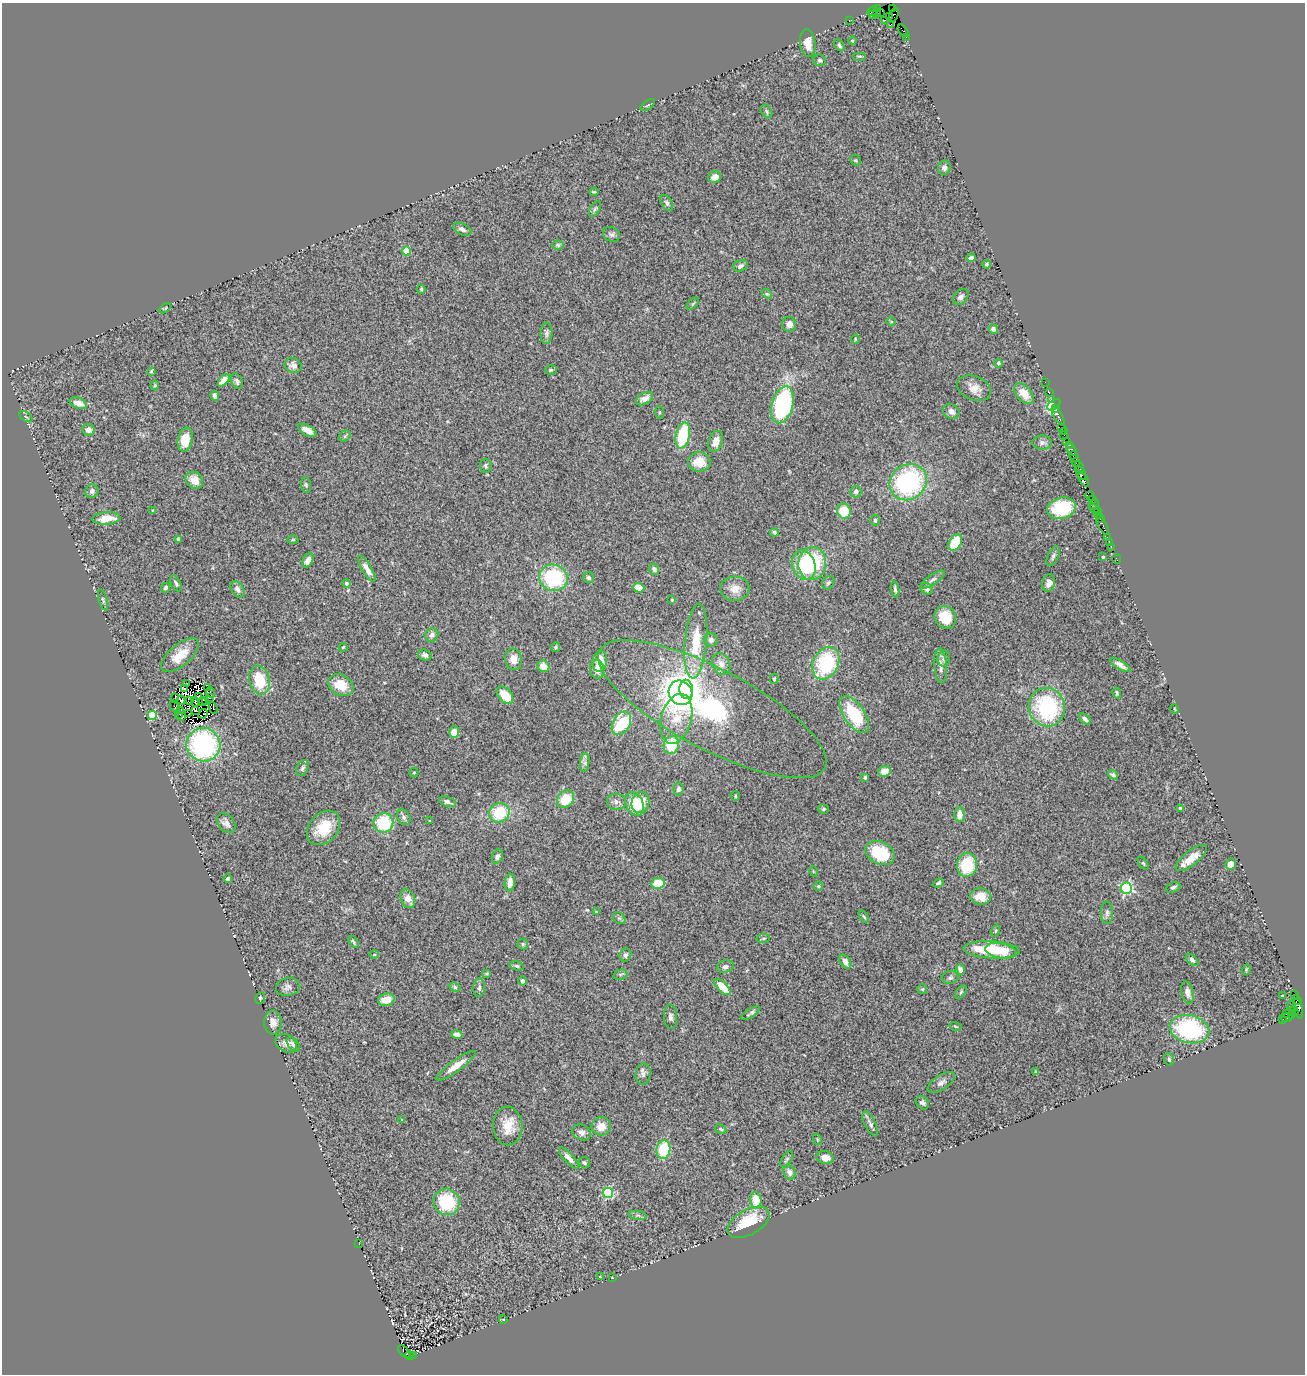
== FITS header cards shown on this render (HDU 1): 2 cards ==
NAXIS1  =                 1303
NAXIS2  =                 1372

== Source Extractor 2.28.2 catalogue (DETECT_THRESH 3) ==
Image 1303 x 1372 px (HDU 1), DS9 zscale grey, 1 PNG px = 1 image px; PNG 1307 x 1376 px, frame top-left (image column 1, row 1372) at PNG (2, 3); each listed source drawn as its Kron ellipse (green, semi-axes under 4 px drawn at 4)
Background 2.15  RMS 0.11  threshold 0.325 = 3 sigma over >= 5 px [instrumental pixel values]
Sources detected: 318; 12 with non-positive FLUX_AUTO (blend fragments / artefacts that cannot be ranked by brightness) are neither listed nor drawn; the other 306 listed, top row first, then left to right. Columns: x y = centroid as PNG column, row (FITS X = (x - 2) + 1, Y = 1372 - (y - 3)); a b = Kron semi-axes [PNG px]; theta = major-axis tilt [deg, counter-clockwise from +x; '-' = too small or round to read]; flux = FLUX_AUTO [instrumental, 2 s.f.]
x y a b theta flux
893 8 3 2 - 80
878 9 3 2 - 40
873 11 6 3 24 340
876 13 3 2 - 100
880 13 3 2 - 120
872 14 4 2 - 140
894 15 7 4 66 120
889 17 4 3 - 150
849 20 3 2 - 110
885 20 3 2 - 180
890 25 3 2 - 67
903 31 7 3 -51 520
906 37 2 2 - 33
852 41 4 3 - 7.7
808 43 14 7 -84 77
839 45 7 4 -56 15
859 56 7 3 0 9
820 60 6 5 - 16
648 105 8 4 36 11
767 111 7 5 -58 14
856 160 6 4 -42 10
944 168 7 6 - 24
715 177 6 5 - 63
594 192 4 2 - 8.3
667 203 8 5 -60 19
595 209 9 4 60 13
462 229 10 5 -26 26
611 234 9 7 -31 23
558 245 6 5 - 12
406 251 4 4 - 270
971 258 4 3 - 19
987 264 4 4 - 13
740 266 8 5 26 23
421 289 4 4 - 9.6
767 294 6 4 -41 9.5
961 297 9 6 43 27
693 304 7 3 45 9.1
165 308 6 4 34 8.6
891 322 5 3 - 6.3
789 324 7 7 - 46
993 329 5 4 - 28
546 333 10 6 85 23
855 339 5 3 - 5.7
999 363 4 3 - 13
293 365 9 7 -22 39
551 370 6 4 4 11
151 371 4 3 - 8.8
224 380 7 4 48 67
237 381 8 5 -66 23
1045 382 2 2 - 70
155 385 5 4 - 9.2
974 388 17 12 -21 77
1049 393 2 2 - 100
1024 394 12 7 -49 95
215 396 5 4 - 25
645 399 9 5 30 47
1051 399 3 3 - 140
78 403 9 5 -20 66
782 405 19 10 74 910
1054 405 7 4 39 630
1055 409 3 3 - 290
951 411 9 7 -31 39
660 412 6 4 -87 10
1058 416 10 3 -60 580
26 417 7 4 -37 13
1061 427 2 2 - 82
89 430 6 5 - 44
307 430 10 5 -29 47
1064 431 2 2 - 55
683 435 13 7 78 460
1064 435 2 2 - 11
345 436 6 5 - 11
185 439 12 7 79 130
716 441 11 7 70 62
1067 441 2 2 - 57
1042 442 10 7 1 26
1070 445 3 2 - 120
1071 450 7 3 -52 330
1074 457 6 3 -45 330
699 462 11 9 0 120
1076 462 4 3 - 510
486 466 7 6 - 16
1079 467 5 3 - 470
1081 473 8 2 -55 200
194 480 9 8 - 73
1084 480 7 3 -58 580
908 482 19 17 39 1000
306 485 8 5 -80 13
92 491 7 6 - 25
856 492 6 5 - 29
1090 496 5 3 - 250
1092 499 4 2 - 210
1094 504 5 2 - 88
1061 508 14 10 16 360
1095 509 7 2 -28 360
153 510 4 3 - 9.1
844 511 7 7 - 160
1097 512 2 2 - 260
1098 515 3 2 - 150
106 518 14 6 4 130
1100 519 3 2 - 170
875 520 6 4 -88 14
1102 525 11 3 -62 570
774 532 4 4 - 13
1107 538 3 3 - 170
178 539 3 3 - 8.8
293 540 5 3 - 7.1
1109 542 3 2 - 51
955 543 9 6 58 240
1111 547 2 2 - 63
1053 556 10 5 64 20
1103 557 3 3 - 8.9
1116 559 5 2 - 58
308 560 7 5 58 44
812 563 16 14 83 550
804 565 15 11 -70 280
367 569 14 5 -59 53
654 569 6 5 - 27
553 578 14 13 - 620
588 578 6 5 - 15
933 580 14 5 34 28
176 583 8 4 -64 18
346 583 4 4 - 21
828 583 7 5 54 16
1049 583 9 6 79 45
166 588 5 4 - 17
639 588 6 5 - 110
237 589 9 6 -54 29
735 589 14 12 1 79
895 589 8 3 -80 18
927 589 6 5 - 23
103 600 11 4 -74 13
672 600 4 4 - 7.3
945 617 11 10 - 150
432 635 7 6 - 31
711 640 7 6 - 26
696 641 37 11 85 260
343 647 4 3 - 7.2
556 647 5 4 - 13
180 655 23 10 40 140
425 655 7 5 -18 23
514 659 11 8 -84 72
944 659 8 6 84 18
600 661 11 7 81 120
826 663 17 12 62 590
721 664 11 8 -66 48
1120 665 12 4 -31 35
543 666 6 5 - 81
940 666 17 6 -85 49
597 669 9 7 -83 53
774 679 5 4 - 13
259 680 14 10 -77 280
187 684 3 2 - 4
341 685 13 10 -30 150
184 688 3 2 - 1.6
207 688 2 2 - 4.3
686 689 9 6 -87 390
210 692 5 2 - 26
680 693 13 11 -51 1100
1117 693 5 3 - 11
505 695 10 6 -47 150
199 697 3 2 - 6.5
209 697 3 2 - 0.69
175 698 4 3 - 27
181 700 4 3 - 5.9
189 701 4 2 - 21
195 702 5 2 - 5.4
202 702 4 2 - 4.8
205 702 2 2 - 3.7
175 707 6 3 -45 13
1047 707 19 18 - 740
213 708 6 3 -66 42
712 709 127 40 -28 1900
1175 709 4 3 - 5.2
181 710 3 2 - 1.6
195 710 3 2 - 9.4
189 714 3 2 - 9.8
203 714 5 2 - 4
854 714 21 10 -56 360
152 715 5 4 - 290
178 715 3 2 - 15
182 717 3 2 - 10
676 719 25 15 74 190
1085 719 7 4 -40 24
622 723 12 8 61 390
454 732 6 5 - 71
203 745 17 17 - 900
671 745 9 7 72 240
585 763 9 4 82 23
302 768 8 5 66 19
885 771 6 5 - 78
414 772 5 4 - 9
1113 775 5 4 - 18
865 777 4 3 - 10
678 789 6 5 - 21
735 796 5 4 - 8.6
565 799 9 8 - 200
447 802 9 5 -19 23
616 802 9 8 - 35
640 803 10 9 - 120
635 804 12 8 -66 200
1180 808 3 3 - 10
823 809 5 4 - 12
499 813 10 9 - 290
959 815 7 5 89 67
404 817 8 6 -62 22
429 821 3 2 - 5.9
226 823 11 8 -50 38
383 823 10 9 - 380
323 828 19 14 48 220
880 853 15 11 -26 340
497 856 7 5 69 21
1191 858 19 7 38 96
1143 863 7 3 -53 9.3
1231 864 5 5 - 47
967 865 12 10 80 300
813 871 5 3 - 5.7
228 879 4 4 - 19
510 882 9 5 85 71
658 883 7 5 10 180
938 883 5 4 - 13
818 886 5 4 - 8.1
1173 887 7 5 23 18
1126 888 5 5 - 1200
981 897 10 8 -11 67
408 898 10 7 -69 49
596 912 4 3 - 6.3
1107 913 11 6 -90 25
864 917 7 3 -54 10
619 918 7 5 -42 14
996 931 6 4 70 9.5
763 938 7 3 8 10
353 942 6 3 -57 11
523 944 5 5 - 11
992 950 28 8 -3 390
1000 951 15 7 -10 150
374 954 4 4 - 7.3
625 955 7 6 - 21
1192 960 7 4 -42 16
845 962 8 5 -55 41
517 966 7 4 -18 12
725 967 8 6 13 25
960 970 5 4 - 29
1246 970 5 3 - 6.5
487 974 4 3 - 8.9
620 975 7 5 16 12
950 978 8 6 10 18
523 981 4 4 - 14
288 987 12 9 14 31
455 987 6 4 -30 12
722 987 10 5 -44 140
479 988 9 6 88 23
922 989 5 5 - 9.5
961 992 7 4 54 11
1187 992 11 6 -78 36
1294 994 3 3 - 840
1282 996 3 3 - 12
260 998 6 5 - 14
386 1000 8 6 16 97
1297 1000 5 3 - 140
1292 1006 5 2 - 180
1298 1008 10 3 -76 370
1294 1011 5 4 - 430
751 1013 10 3 34 17
1286 1014 2 2 - 58
1291 1015 3 2 - 350
671 1017 12 6 -86 28
1287 1017 6 3 10 190
1282 1019 3 2 - 160
273 1022 12 8 90 53
955 1026 6 2 -19 6.3
1189 1029 20 14 -14 790
457 1034 6 4 -13 35
286 1043 11 8 -35 45
293 1044 9 5 -53 22
1169 1059 6 5 - 13
456 1066 24 5 36 91
1036 1071 4 3 - 9.3
643 1074 10 7 83 27
941 1083 15 7 33 35
922 1103 7 6 - 18
402 1120 4 2 - 4.8
870 1124 13 5 -64 23
508 1126 19 14 -88 140
601 1126 10 9 - 78
721 1129 6 4 -28 10
581 1132 9 7 -26 32
817 1139 6 3 -72 8
663 1150 9 7 82 310
569 1158 13 5 -47 39
825 1158 9 6 -10 45
787 1159 9 4 54 15
585 1163 6 5 - 14
790 1172 7 6 - 38
608 1193 5 5 - 650
756 1200 8 5 -84 160
447 1202 13 13 - 370
638 1215 9 4 -8 16
748 1222 23 12 30 290
359 1244 2 2 - 3.7
600 1277 3 2 - 6
612 1277 2 2 - 4.4
503 1319 4 3 - 5.3
404 1352 7 3 -48 1200
409 1355 4 3 - 560
413 1355 2 2 - 210
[12 non-positive-flux detections neither listed nor drawn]